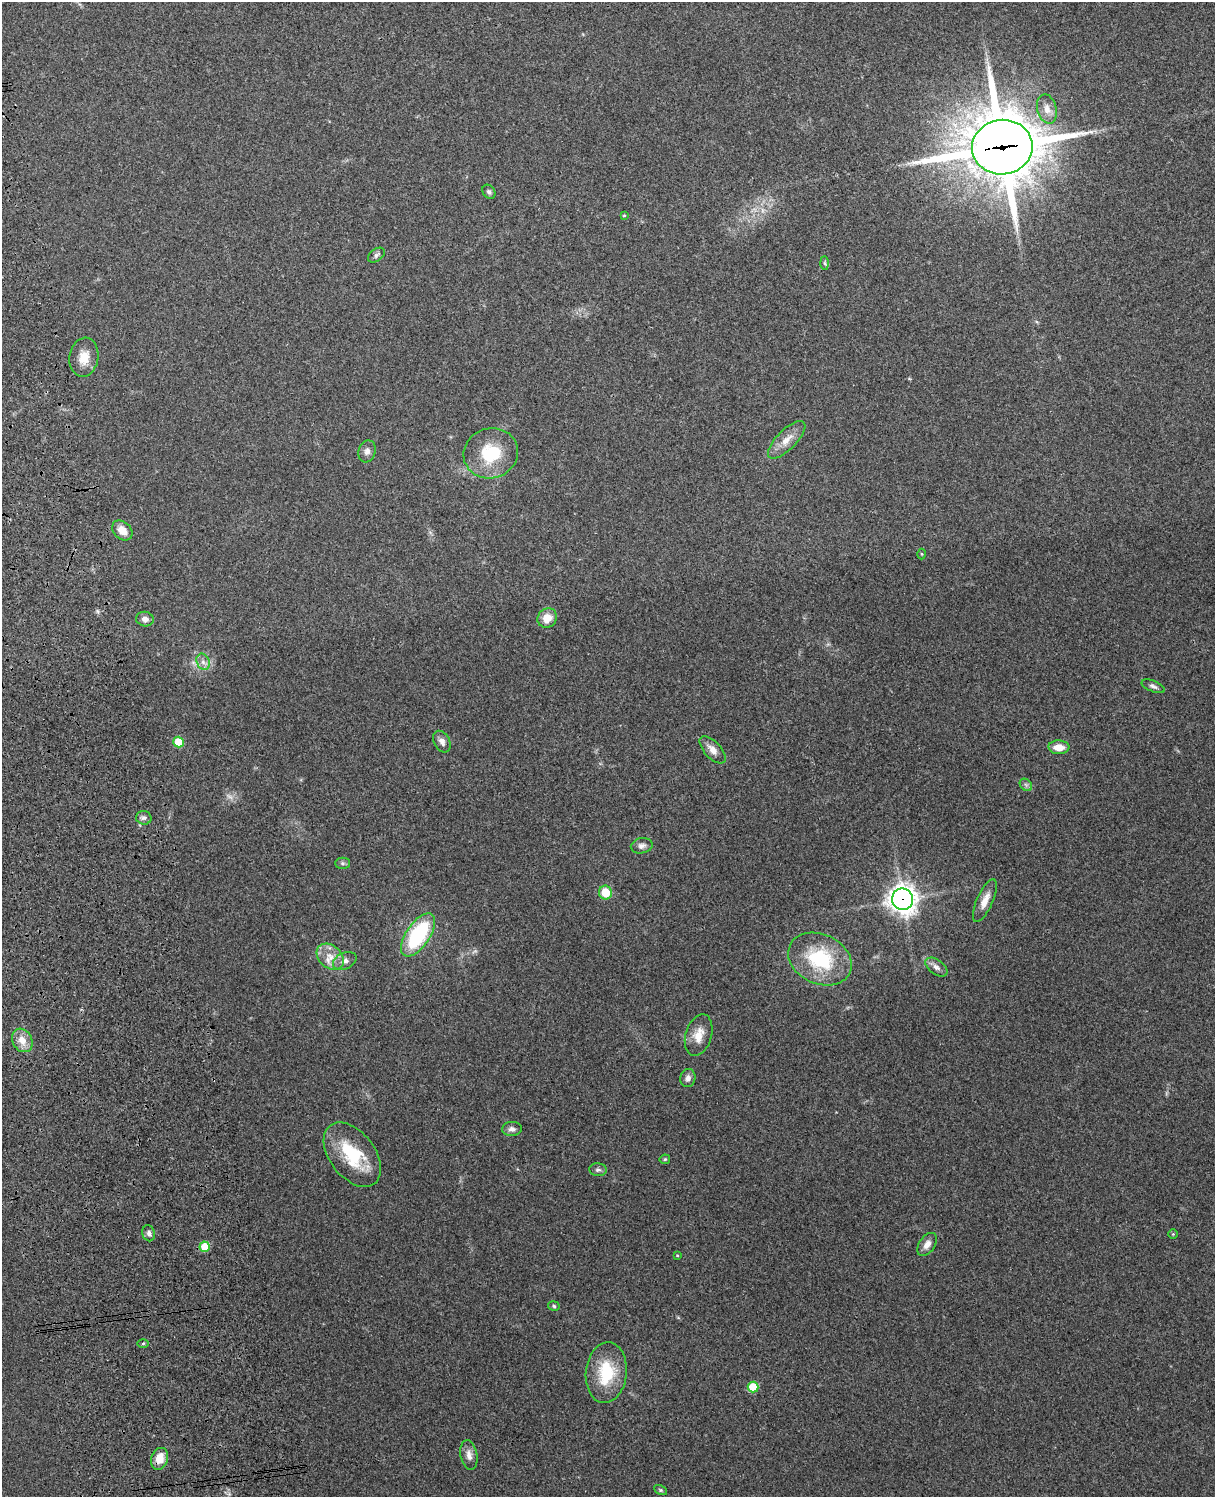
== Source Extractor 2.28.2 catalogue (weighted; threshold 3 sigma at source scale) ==
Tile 7 of 4 x 3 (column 3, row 2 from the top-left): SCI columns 2543-3755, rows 1661-3155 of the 5088 x 4928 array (HDU 1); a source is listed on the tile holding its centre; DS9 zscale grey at full resolution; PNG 1217 x 1499 px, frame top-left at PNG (2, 2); each listed source drawn as its Kron ellipse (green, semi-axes under 4 px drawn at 4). Shown black and unused: <1% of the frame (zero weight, under 3 of 4 exposures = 6% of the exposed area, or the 3 px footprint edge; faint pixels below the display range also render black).
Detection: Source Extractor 2.28.2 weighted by HDU 2 'WHT'; one run over the whole footprint, this tile lists its part. Background 0.279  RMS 0.0091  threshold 0.0411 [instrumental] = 3 sigma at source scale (4.5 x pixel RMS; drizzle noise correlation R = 1.50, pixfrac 1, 0.05/0.05 arcsec/px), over >= 5 px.
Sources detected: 52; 1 too faint to see at this stretch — neither listed nor drawn; the other 51 listed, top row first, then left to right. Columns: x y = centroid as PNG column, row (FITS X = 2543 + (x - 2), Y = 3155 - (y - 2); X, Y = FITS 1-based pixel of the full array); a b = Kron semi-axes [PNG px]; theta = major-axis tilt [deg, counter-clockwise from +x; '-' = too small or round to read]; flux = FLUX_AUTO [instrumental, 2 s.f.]
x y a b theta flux
1047 109 15 9 -75 7.9
1002 147 30 27 6 6100
489 192 7 6 - 2.1
624 215 3 3 - 0.82
376 255 9 6 36 2.6
825 263 7 4 -88 1.6
84 357 20 14 81 14
787 440 24 9 45 11
367 451 11 8 74 4.5
491 453 27 25 19 42
122 530 11 8 -42 9.9
922 554 5 3 - 0.9
547 618 10 9 - 12
145 619 9 7 -8 4.6
203 662 8 6 -68 4.1
1153 686 12 5 -24 2.9
178 742 5 5 - 30
442 742 11 8 -60 4.8
1059 747 10 7 -2 10
712 750 17 8 -47 7.3
1026 785 7 5 -45 2.2
144 818 8 6 -12 3.1
642 846 11 7 11 3.8
342 863 7 5 0 2
605 892 7 6 - 19
902 899 11 10 - 870
985 901 23 8 66 10
418 935 25 11 56 80
330 957 15 11 -41 12
820 959 33 24 -25 65
345 961 12 8 25 5.3
936 967 12 7 -36 4.4
699 1035 21 13 74 14
22 1040 12 9 -61 10
688 1078 9 7 75 4
512 1129 10 7 2 3.6
352 1155 37 22 -53 48
665 1159 5 5 - 1.3
598 1170 8 6 -6 2.5
149 1233 8 6 -74 2.8
1173 1234 4 4 - 0.91
927 1244 13 8 56 6.5
205 1247 5 5 - 29
677 1255 4 4 - 0.82
554 1306 5 5 - 1.3
143 1343 5 3 - 1.1
606 1373 30 20 84 42
753 1387 5 5 - 37
469 1455 15 8 -80 6
159 1459 11 8 71 12
660 1490 7 4 -27 1.4
Overlapping masked pixels (flux is a lower limit): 3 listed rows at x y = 1002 147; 902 899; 159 1459